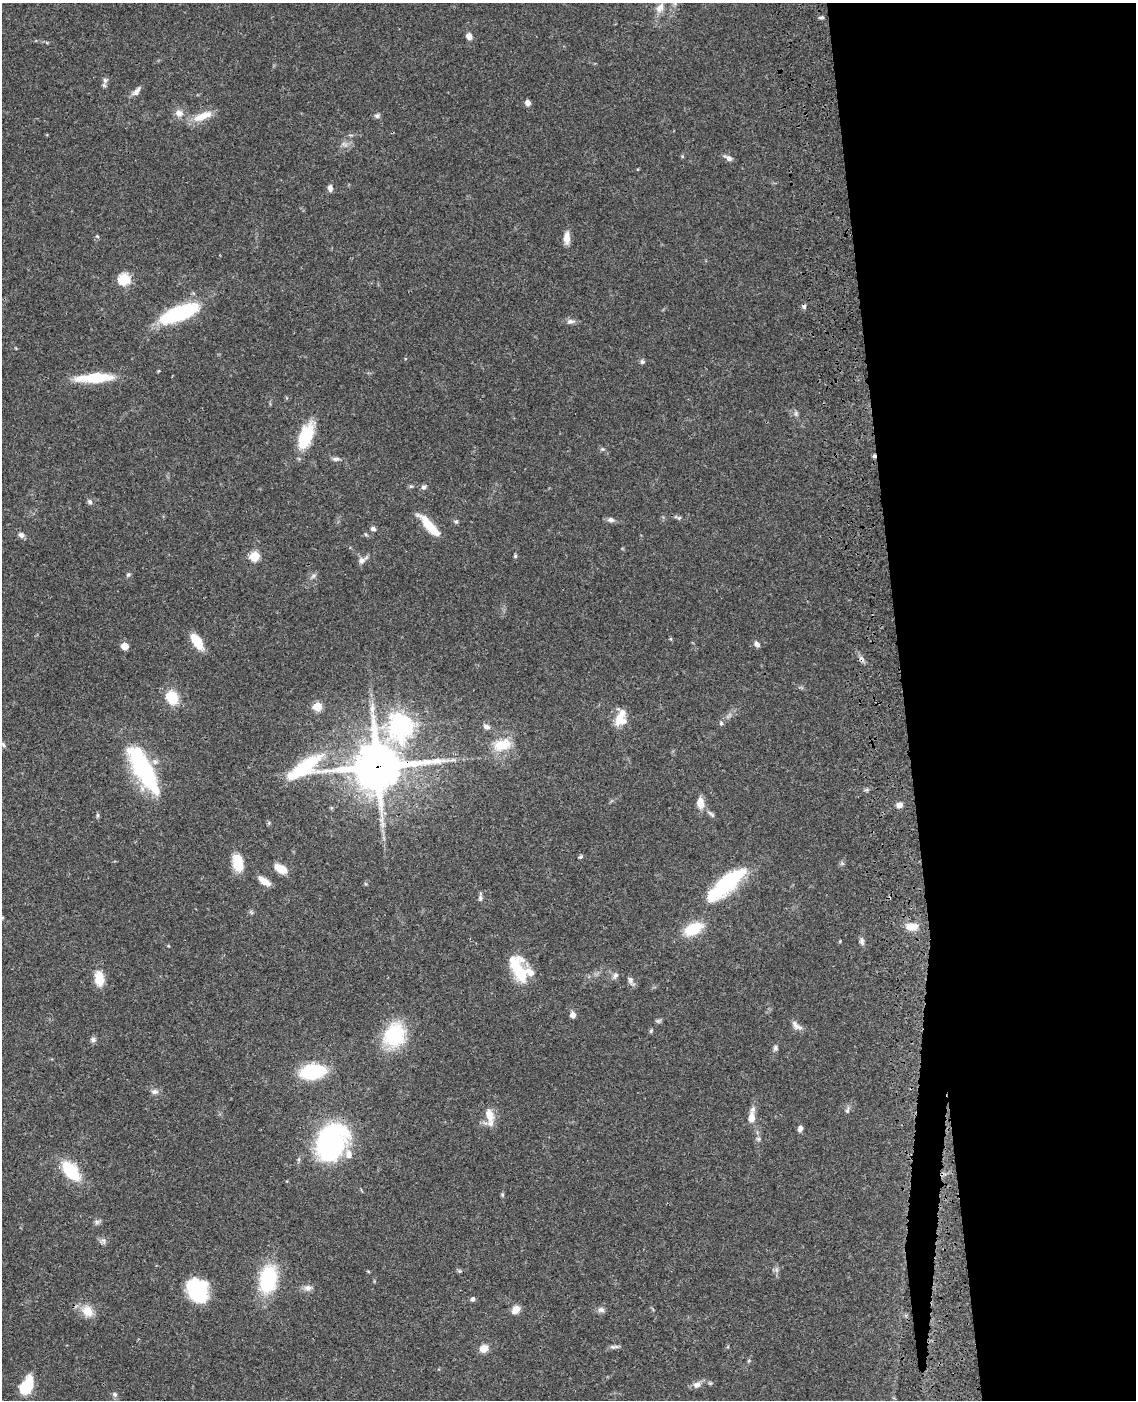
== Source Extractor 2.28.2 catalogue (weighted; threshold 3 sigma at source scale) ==
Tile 8 of 4 x 3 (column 4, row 2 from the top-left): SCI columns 3520-4653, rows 1654-3051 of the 4769 x 4604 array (HDU 1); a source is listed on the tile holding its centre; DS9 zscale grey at full resolution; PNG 1138 x 1402 px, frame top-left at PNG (2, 3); no overlay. Shown black and unused: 21% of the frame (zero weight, under 3 of 4 exposures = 6% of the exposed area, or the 3 px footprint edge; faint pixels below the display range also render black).
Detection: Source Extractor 2.28.2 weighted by HDU 2 'WHT'; one run over the whole footprint, this tile lists its part. Background 0.0444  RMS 0.0028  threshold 0.0126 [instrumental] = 3 sigma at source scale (4.5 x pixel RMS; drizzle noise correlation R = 1.50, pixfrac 1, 0.05/0.05 arcsec/px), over >= 5 px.
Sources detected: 116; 1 too faint to see at this stretch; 1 inside a brighter object's white glare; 2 cosmic-ray / hot-pixel residue — not listed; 7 inside a brighter listed object's ellipse — not listed separately; the other 105 listed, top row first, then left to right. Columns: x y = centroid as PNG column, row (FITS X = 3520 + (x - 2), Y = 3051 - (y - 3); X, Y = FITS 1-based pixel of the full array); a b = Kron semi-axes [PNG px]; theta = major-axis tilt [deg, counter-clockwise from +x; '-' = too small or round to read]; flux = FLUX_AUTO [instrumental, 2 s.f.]
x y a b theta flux
675 3 8 6 -81 0.82
660 8 16 10 58 2.7
822 17 6 4 0 0.55
469 36 7 6 - 1.7
105 80 7 5 -69 0.66
136 92 13 7 51 1.5
528 103 6 5 - 1.2
179 113 12 10 -12 1.9
202 116 26 10 22 4.5
377 116 8 6 20 0.65
344 144 11 4 -33 0.79
728 158 11 6 -30 1.1
330 188 9 6 -83 1
97 236 5 4 - 0.35
567 238 15 7 86 2.5
124 279 6 6 - 24
179 313 42 13 21 25
571 321 13 6 1 1.1
642 362 7 5 -55 0.58
95 378 39 10 3 12
796 413 7 6 - 0.63
306 436 29 14 69 12
603 449 6 5 - 0.45
874 456 5 4 - 0.62
336 459 10 5 1 0.83
424 487 7 6 - 0.79
90 502 7 6 - 0.68
679 518 6 5 - 0.41
611 520 9 6 -8 1
456 522 7 5 -16 0.48
429 526 31 8 -48 7.1
373 529 7 5 -15 0.8
366 534 6 4 -44 0.37
21 535 9 7 -42 0.96
255 556 6 5 - 15
515 556 5 5 - 0.35
362 560 13 7 32 1.3
128 574 7 5 48 0.5
313 576 9 4 36 0.67
197 642 18 9 -58 5.6
757 644 8 6 -48 0.99
125 646 5 5 - 4
172 697 13 10 -68 8
317 707 5 5 - 10
619 718 21 9 68 3.8
721 723 6 6 - 0.49
400 726 9 8 - 220
486 726 9 6 -26 1.1
3 745 8 4 -56 0.53
502 745 24 14 17 6.5
377 767 29 16 2 1200
143 769 46 15 -61 40
700 803 13 8 -84 3
899 805 7 7 - 1.3
711 814 12 5 -37 0.77
97 815 6 5 - 0.5
269 823 5 4 - 0.36
581 857 5 4 - 0.42
238 863 20 12 -78 5.5
281 869 12 7 -28 4.7
264 881 15 6 -35 2.7
726 884 44 14 41 27
480 898 8 5 -82 0.66
2 918 4 3 - 0.33
911 927 15 8 -5 2.7
693 929 24 13 26 7.8
840 941 5 3 - 0.23
862 941 10 6 -80 0.89
168 946 5 3 - 0.22
519 971 35 15 -72 11
615 976 9 6 58 0.88
99 978 15 10 -83 5.1
630 980 11 6 -82 0.94
573 1015 7 6 - 1.4
658 1021 7 6 - 0.52
795 1025 15 7 -56 1.5
651 1031 6 4 72 0.36
394 1035 24 20 63 19
93 1040 7 6 - 0.87
775 1048 7 6 - 0.68
313 1072 19 11 8 24
154 1091 9 7 1 1.1
847 1110 9 5 79 0.73
489 1115 17 10 -80 3.7
752 1118 9 6 87 2.7
800 1128 6 5 - 1.2
758 1139 7 5 -21 0.54
330 1141 33 23 58 56
349 1154 12 9 -78 2.2
71 1171 17 9 -47 19
502 1195 6 5 - 0.36
103 1241 9 7 -37 0.88
460 1271 5 5 - 0.39
268 1279 29 18 79 20
308 1288 12 8 7 1.4
198 1291 22 18 -64 19
473 1299 6 5 - 0.7
516 1309 10 8 47 2.4
601 1310 9 7 -2 1
87 1311 15 12 -46 4.2
612 1347 10 6 -1 0.82
483 1348 8 7 - 2.9
697 1384 12 8 15 1.6
27 1386 17 9 64 13
114 1394 7 6 - 0.71
Overlapping masked pixels (flux is a lower limit): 2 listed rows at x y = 874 456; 377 767
Isophote crosses this tile's border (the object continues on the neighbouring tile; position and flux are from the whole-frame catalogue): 3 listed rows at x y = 675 3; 660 8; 2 918